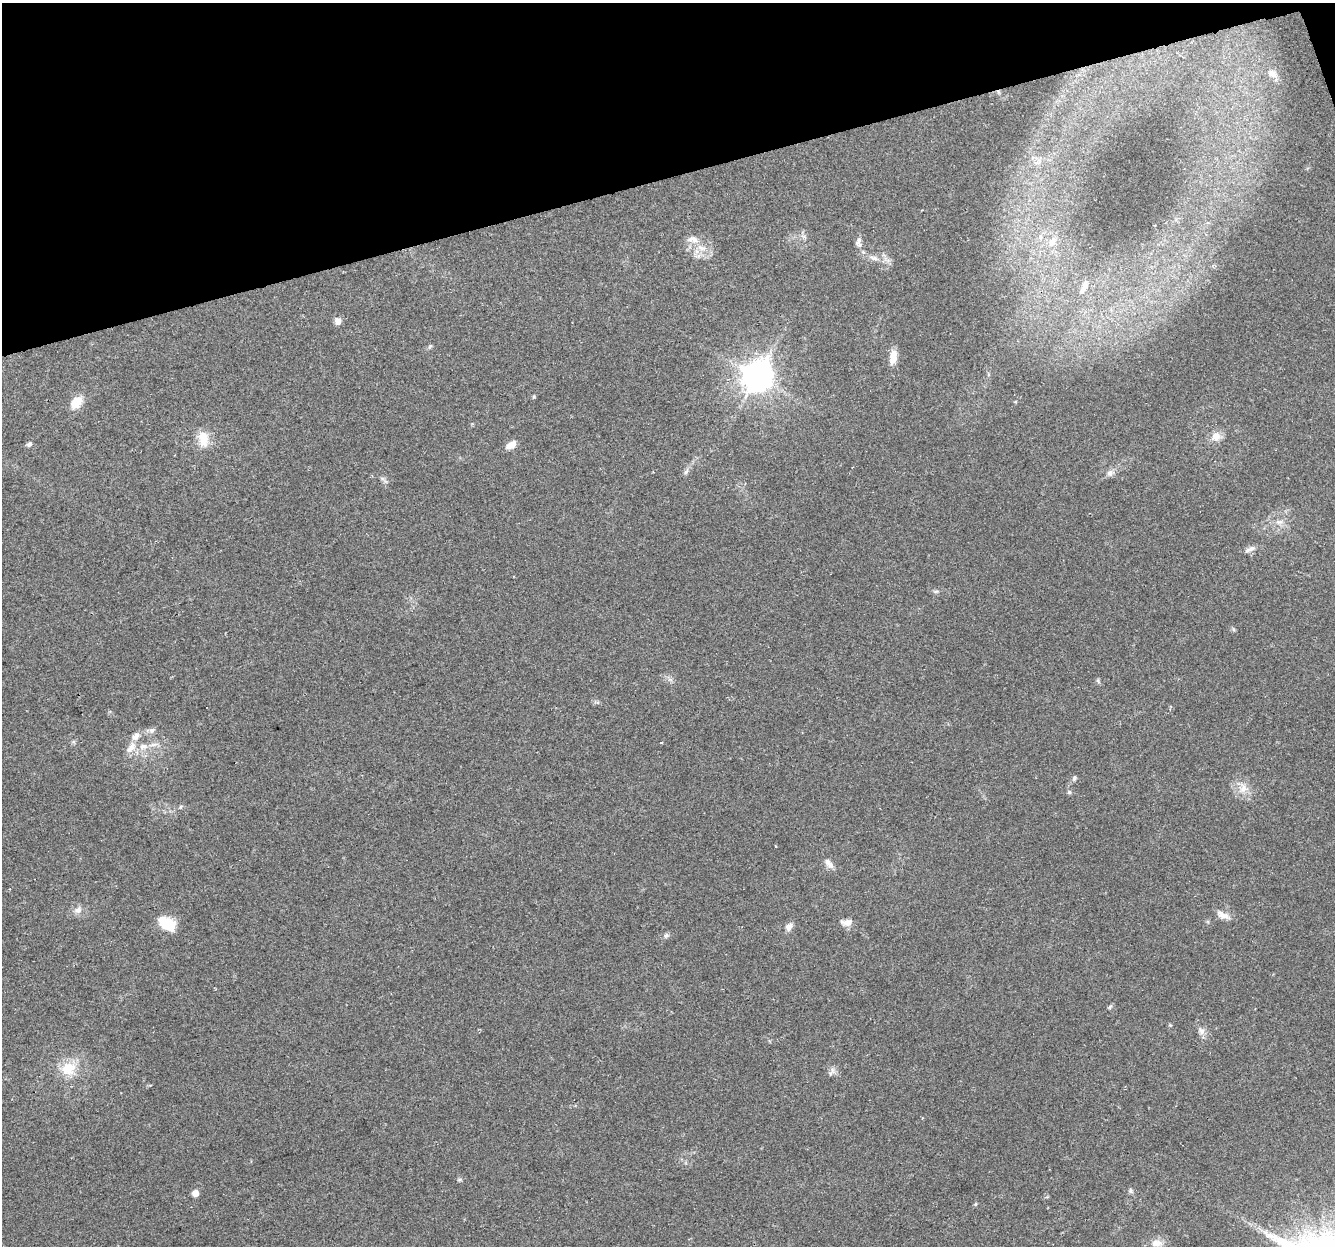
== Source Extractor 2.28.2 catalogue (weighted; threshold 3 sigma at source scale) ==
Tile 3 of 4 x 4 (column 3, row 1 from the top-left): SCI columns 2698-4030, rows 3804-5047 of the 5397 x 5168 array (HDU 1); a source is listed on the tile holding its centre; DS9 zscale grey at full resolution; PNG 1337 x 1248 px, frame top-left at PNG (2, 3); no overlay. Shown black and unused: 14% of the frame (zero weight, under 2 of 3 exposures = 2% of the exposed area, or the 3 px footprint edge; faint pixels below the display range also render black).
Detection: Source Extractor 2.28.2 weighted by HDU 2 'WHT'; one run over the whole footprint, this tile lists its part. Background 0.0744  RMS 0.0084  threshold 0.0379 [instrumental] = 3 sigma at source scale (4.5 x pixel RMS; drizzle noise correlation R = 1.50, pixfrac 1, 0.0396/0.0396 arcsec/px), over >= 5 px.
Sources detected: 57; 1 cosmic-ray / hot-pixel residue — not listed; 5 inside a brighter listed object's ellipse — not listed separately; the other 51 listed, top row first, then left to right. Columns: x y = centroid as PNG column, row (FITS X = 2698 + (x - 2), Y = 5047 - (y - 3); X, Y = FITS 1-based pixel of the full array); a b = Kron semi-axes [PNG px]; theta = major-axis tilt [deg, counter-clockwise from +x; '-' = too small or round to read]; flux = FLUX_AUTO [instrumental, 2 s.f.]
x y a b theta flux
1274 75 12 7 8 3.8
803 236 7 4 -18 1.8
1040 237 7 5 48 2.1
859 240 13 5 60 2.8
1052 242 11 8 61 6.2
701 248 15 7 -22 8
874 258 17 7 -19 6.5
1084 287 20 7 70 5.3
338 321 7 7 - 5.6
430 346 7 4 45 1.3
893 357 17 8 81 10
757 377 11 9 63 1400
534 397 6 4 70 1
76 402 15 10 49 14
1216 436 12 11 - 8.4
203 439 22 14 -84 14
29 444 5 5 - 2.4
511 445 11 6 25 9.7
686 471 10 5 65 2.5
1110 473 10 9 - 3.7
1279 522 13 7 0 4.9
1250 549 16 6 26 4.1
936 591 8 4 -7 1.5
670 680 7 4 -19 2
1098 681 7 5 -69 1.4
152 730 9 7 27 3
661 742 4 2 - 0.83
143 746 13 9 4 7.5
131 747 20 9 51 8.4
1074 778 8 5 64 1.8
1243 788 15 14 - 10
1069 792 6 6 - 1.4
181 807 6 4 45 1.1
775 846 3 2 - 0.64
830 865 12 8 -54 4.4
78 910 11 9 30 5
1223 915 20 8 -25 6.4
848 922 13 8 7 5.5
167 923 19 12 -30 24
789 926 10 7 54 4.9
666 935 9 6 28 2.3
1110 1007 7 5 53 1.3
1170 1025 5 4 - 0.87
1201 1031 11 9 -60 4.4
68 1068 20 18 26 21
832 1070 11 7 -68 3.8
459 1179 8 4 0 1.3
1130 1191 8 6 -56 1.8
195 1193 5 5 - 7.7
975 1204 5 4 - 1.1
1156 1243 15 11 5 9.2
Isophote crosses this tile's border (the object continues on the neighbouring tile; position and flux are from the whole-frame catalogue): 1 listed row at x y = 1156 1243